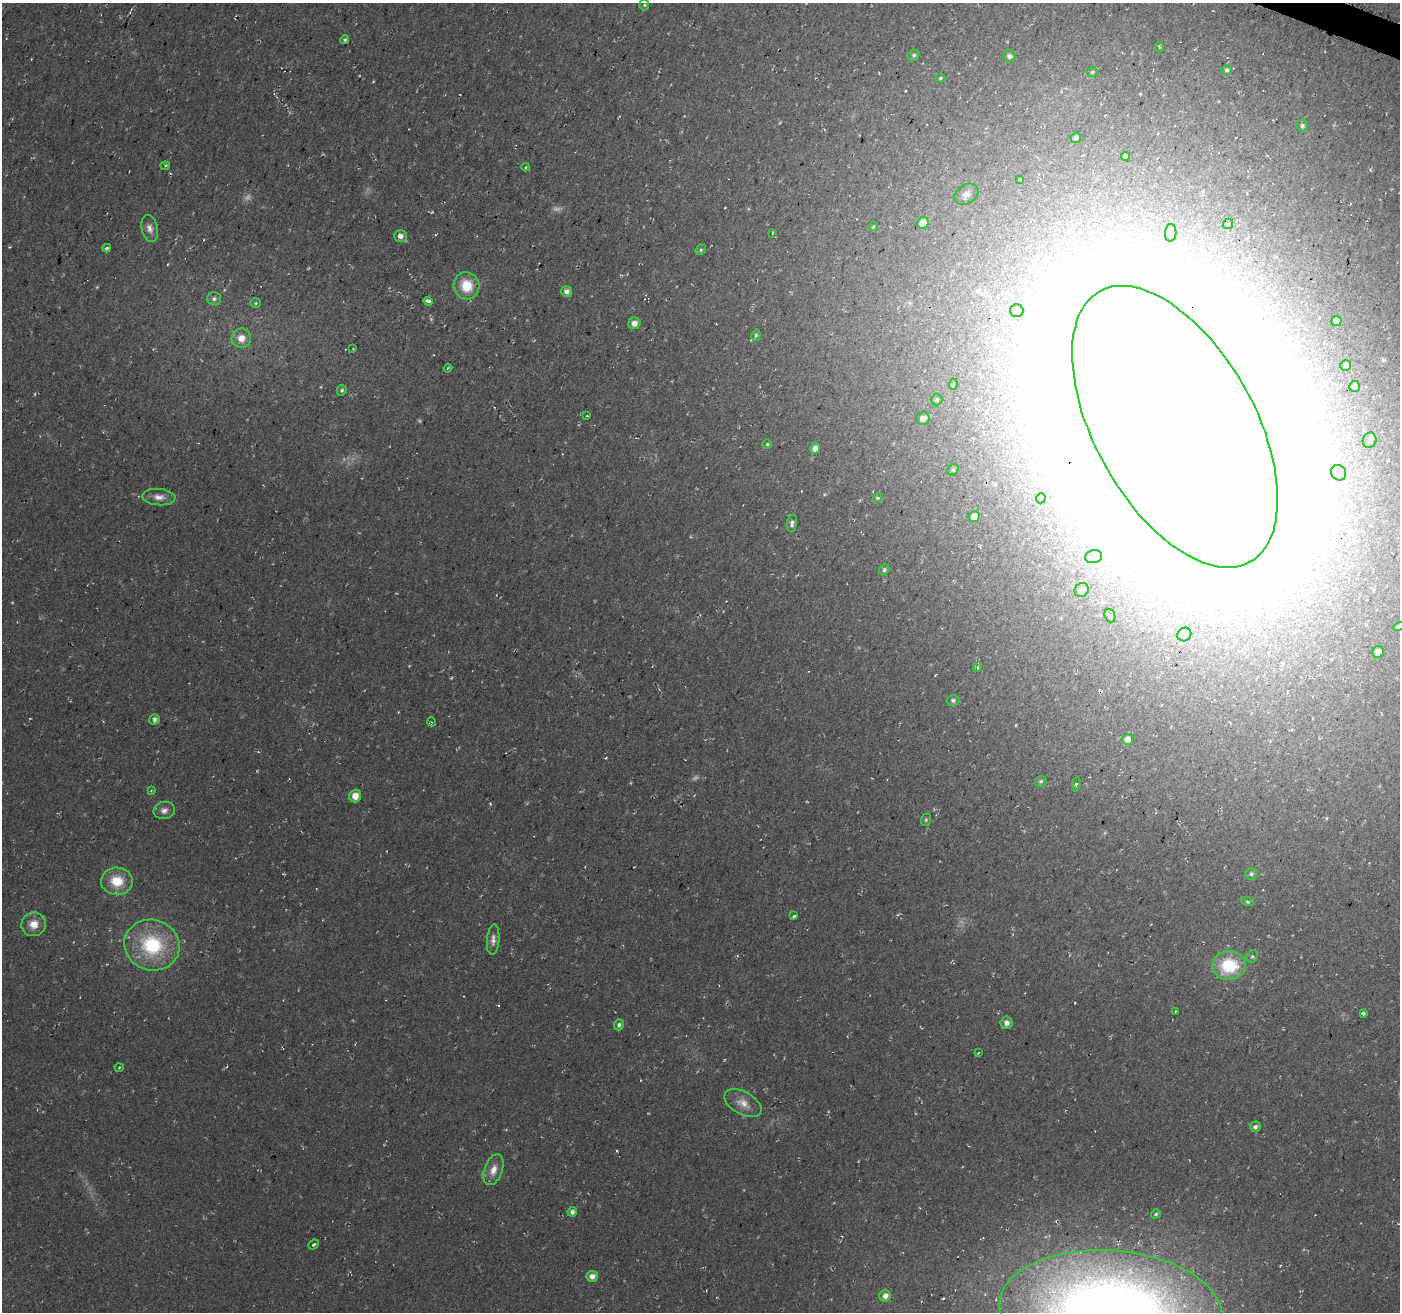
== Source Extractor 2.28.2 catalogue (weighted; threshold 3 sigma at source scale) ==
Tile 10 of 4 x 4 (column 2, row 3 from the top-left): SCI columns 1416-2813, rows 1593-2902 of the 5635 x 5788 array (HDU 1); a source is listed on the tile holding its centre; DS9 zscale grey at full resolution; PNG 1402 x 1314 px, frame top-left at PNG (2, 3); each listed source drawn as its Kron ellipse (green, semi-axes under 4 px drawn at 4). Shown black and unused: <1% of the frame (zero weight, under 2 of 3 exposures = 3% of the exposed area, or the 3 px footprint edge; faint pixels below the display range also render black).
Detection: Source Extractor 2.28.2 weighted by HDU 2 'WHT'; one run over the whole footprint, this tile lists its part. Background 0.0483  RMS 0.0062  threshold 0.0278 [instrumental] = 3 sigma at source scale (4.5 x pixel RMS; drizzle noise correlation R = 1.50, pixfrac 1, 0.0396/0.0396 arcsec/px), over >= 5 px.
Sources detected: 114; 8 too faint to see at this stretch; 8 inside a brighter object's white glare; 1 cosmic-ray / hot-pixel residue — neither listed nor drawn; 1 inside a brighter listed object's ellipse — not listed separately; the other 96 listed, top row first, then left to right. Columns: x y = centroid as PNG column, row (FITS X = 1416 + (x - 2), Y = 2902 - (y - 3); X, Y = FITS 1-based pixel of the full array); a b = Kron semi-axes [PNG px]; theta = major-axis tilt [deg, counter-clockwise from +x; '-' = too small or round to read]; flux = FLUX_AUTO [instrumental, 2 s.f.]
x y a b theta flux
644 5 5 5 - 0.91
345 40 4 4 - 1.3
1159 47 5 3 - 0.62
914 55 6 5 - 1.2
1009 56 6 5 - 2.2
1226 70 5 4 - 1.3
1092 72 5 5 - 0.95
940 78 5 4 - 0.78
1302 126 6 6 - 1.6
1076 138 5 5 - 2
1125 157 4 4 - 1.1
165 166 4 4 - 0.84
526 167 4 3 - 0.61
1020 179 3 3 - 0.72
966 194 13 9 31 3.7
923 223 6 5 - 7.6
1228 224 5 4 - 0.9
873 226 4 3 - 0.85
150 228 14 8 -77 4
773 233 4 2 - 0.44
1171 233 9 5 86 2.8
400 236 6 5 - 3.1
107 248 4 3 - 1
701 250 5 5 - 0.94
467 286 14 13 - 15
567 291 5 5 - 2.8
214 299 7 6 - 1.8
428 301 5 3 - 6.4
256 303 5 5 - 0.84
1017 311 6 6 - 2.1
1336 321 5 5 - 2.4
634 323 6 6 - 4.6
756 335 6 4 75 1.1
241 338 9 9 - 6.9
353 349 2 2 - 0.41
1346 366 5 5 - 1.7
448 368 4 3 - 0.68
953 384 6 4 84 1
1355 386 5 5 - 1.7
342 390 5 4 - 1.2
937 400 6 5 - 1.1
587 416 3 2 - 0.55
923 418 7 6 - 3.2
1175 427 155 80 -61 19000
1370 440 8 6 67 1.9
767 444 4 4 - 0.85
815 448 5 5 - 4.2
953 470 6 5 - 1.2
1339 473 8 7 - 2.6
159 497 16 8 -4 5
878 498 5 3 - 0.82
1041 498 5 4 - 1.1
974 517 5 5 - 5
792 523 8 5 78 2
1094 557 8 6 12 3
884 570 5 5 - 1.4
1082 590 7 6 - 3.1
1110 616 7 5 -68 1.5
1399 626 5 4 - 1.5
1184 634 7 6 - 2.6
1378 652 6 6 - 4.7
978 667 5 3 - 0.72
953 700 6 5 - 1.4
155 719 5 5 - 2
432 722 4 3 - 0.6
1128 739 5 5 - 5
1041 781 6 5 - 1.2
1076 784 7 2 80 0.87
151 790 3 2 - 0.64
355 796 6 6 - 6.5
164 810 10 8 13 3.4
926 820 6 5 - 0.99
1251 874 6 5 - 1.5
117 881 16 13 -1 16
1248 902 6 4 -21 1
794 916 3 3 - 0.83
34 924 12 11 - 7.9
493 940 15 6 85 3.3
152 945 28 25 -18 48
1252 956 6 5 - 1.2
1229 965 17 14 4 30
1175 1011 4 2 - 0.48
1363 1013 4 3 - 1.8
1007 1023 6 6 - 3.3
619 1025 5 5 - 1.8
978 1053 4 2 - 0.4
119 1068 4 3 - 0.64
743 1103 20 11 -29 6.9
1255 1127 5 5 - 2
493 1170 16 9 71 6.4
572 1212 5 4 - 2.1
1156 1214 5 4 - 1.2
313 1244 6 3 41 0.89
592 1276 6 5 - 3.8
885 1296 6 5 - 4
1111 1311 112 60 -4 990
Overlapping masked pixels (flux is a lower limit): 1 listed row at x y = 1175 427
Isophote crosses this tile's border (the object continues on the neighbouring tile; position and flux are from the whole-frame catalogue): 3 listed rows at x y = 1175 427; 1399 626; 1111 1311